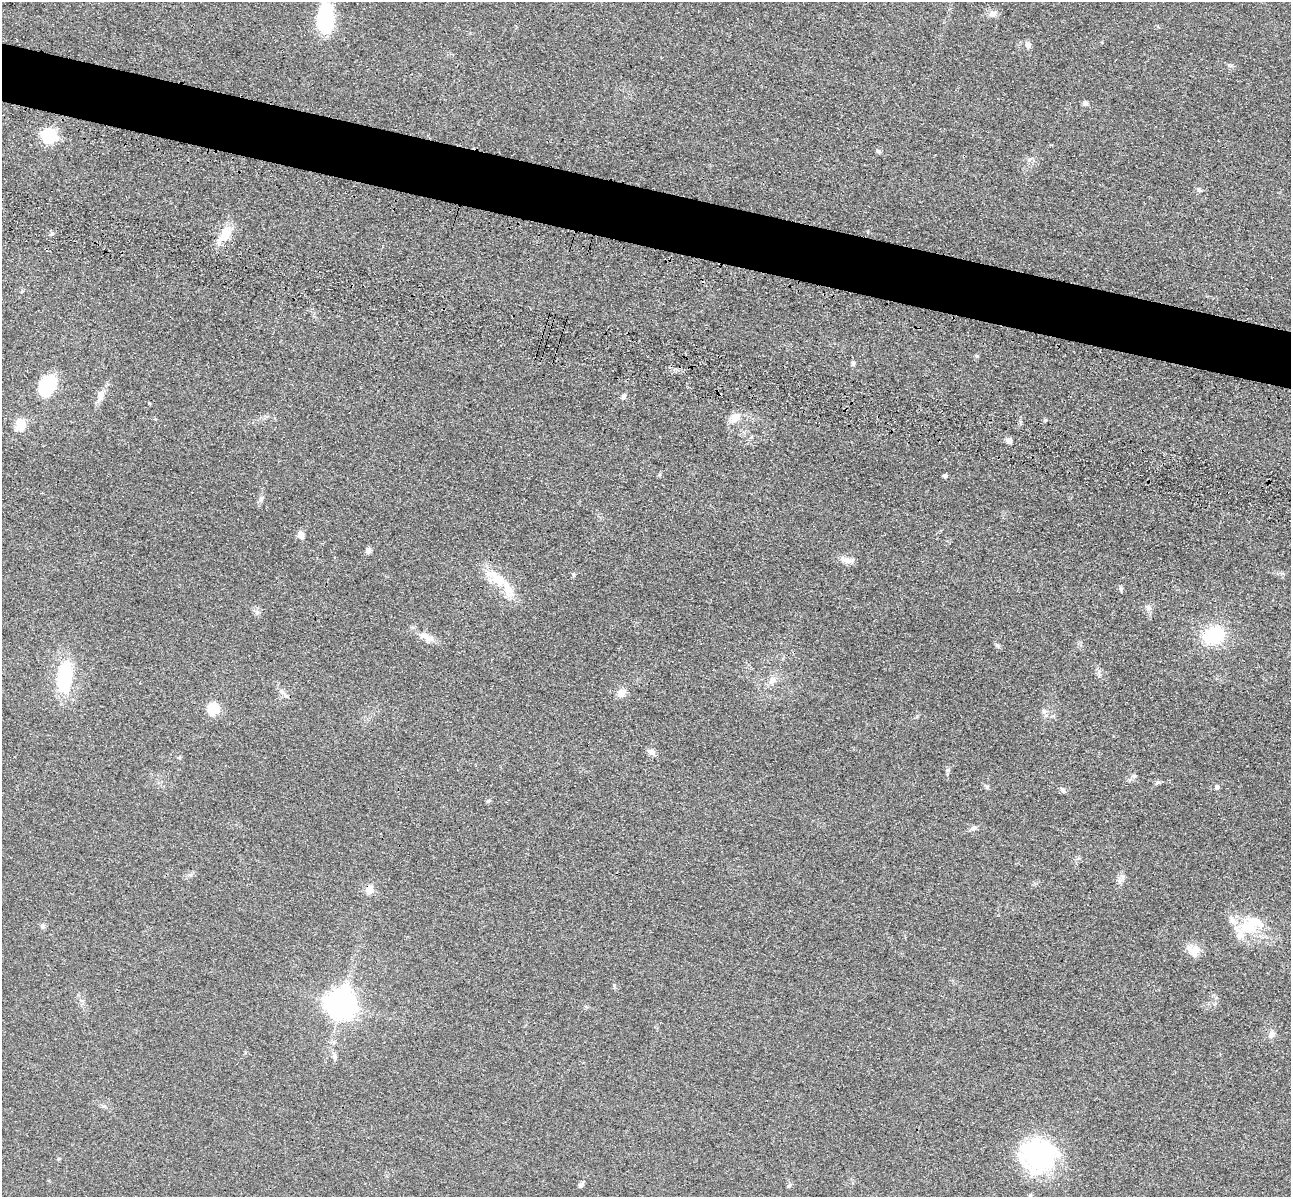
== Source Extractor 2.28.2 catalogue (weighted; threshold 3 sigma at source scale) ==
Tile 11 of 4 x 4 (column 3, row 3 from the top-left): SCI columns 2751-4039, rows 1591-2785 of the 5350 x 5365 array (HDU 1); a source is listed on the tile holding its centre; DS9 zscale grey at full resolution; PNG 1293 x 1199 px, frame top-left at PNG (2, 2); no overlay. Shown black and unused: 5% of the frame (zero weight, under 3 of 4 exposures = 9% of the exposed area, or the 3 px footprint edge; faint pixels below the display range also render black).
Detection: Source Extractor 2.28.2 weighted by HDU 2 'WHT'; one run over the whole footprint, this tile lists its part. Background 0.0476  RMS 0.0084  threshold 0.0377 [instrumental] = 3 sigma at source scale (4.5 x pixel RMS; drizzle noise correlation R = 1.50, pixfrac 1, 0.05/0.05 arcsec/px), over >= 5 px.
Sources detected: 55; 1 inside a brighter object's white glare — not listed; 3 inside a brighter listed object's ellipse — not listed separately; the other 51 listed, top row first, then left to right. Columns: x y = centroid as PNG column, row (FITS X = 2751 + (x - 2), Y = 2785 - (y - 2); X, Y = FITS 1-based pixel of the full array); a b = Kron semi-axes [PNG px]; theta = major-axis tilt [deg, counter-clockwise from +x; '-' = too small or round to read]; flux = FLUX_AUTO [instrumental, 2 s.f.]
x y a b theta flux
992 14 9 8 - 3.5
325 20 27 15 -89 62
1028 45 8 8 - 3.3
1085 103 7 6 - 2
49 136 7 6 - 150
878 151 7 4 -36 1.4
225 234 19 12 56 16
977 356 5 5 - 1.3
853 363 6 5 - 1.8
47 386 23 15 67 39
101 395 17 8 75 6.5
623 397 7 6 - 2.1
735 417 14 9 25 9.2
1045 420 6 4 19 1
20 425 12 9 77 14
1009 441 7 6 - 3.9
945 476 4 4 - 2.2
261 498 7 5 45 2
301 535 10 8 -74 4
368 550 8 6 83 2.9
846 560 15 8 -11 5.7
498 579 28 14 -40 22
1120 588 6 6 - 1.6
1148 607 8 5 -45 2
1213 636 18 13 21 51
427 637 22 8 -27 7.6
64 677 44 18 82 48
772 680 11 8 57 4.9
281 691 8 5 -45 2.5
621 693 9 9 - 7.2
213 709 6 6 - 63
1044 711 7 7 - 2.5
651 751 11 7 -20 3.2
1134 776 7 5 18 1.9
1158 782 7 5 33 1.6
987 787 7 4 -71 1.2
1217 787 5 5 - 2.5
1063 790 7 6 - 2.3
488 801 6 5 - 1.3
974 828 8 7 - 2.3
369 890 5 5 - 20
42 926 8 6 -79 2
1248 927 27 19 -26 29
1194 950 17 13 -19 9.5
341 1004 11 9 -52 1100
1271 1034 11 8 47 3.9
334 1057 8 6 -88 2.3
1039 1156 42 37 7 100
581 1185 7 5 42 2.3
788 1186 6 5 - 1.2
1030 1195 5 5 - 1
Overlapping masked pixels (flux is a lower limit): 1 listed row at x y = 369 890
Unlisted compact peaks at least as high as the median listed source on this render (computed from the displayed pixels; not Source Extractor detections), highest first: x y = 997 645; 1123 876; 948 770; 52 233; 257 612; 573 574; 614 985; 1198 189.